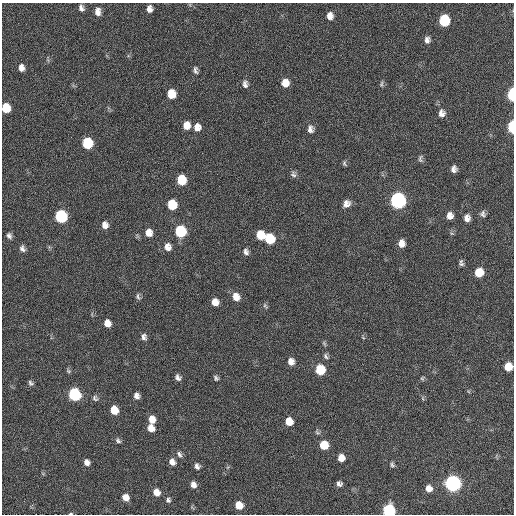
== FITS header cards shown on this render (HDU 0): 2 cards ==
NAXIS1  =                  512 / Axis length
NAXIS2  =                  512 / Axis length

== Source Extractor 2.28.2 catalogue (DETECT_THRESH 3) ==
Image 512 x 512 px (HDU 0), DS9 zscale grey, 1 PNG px = 1 image px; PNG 516 x 516 px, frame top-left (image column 1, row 512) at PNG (2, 3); no overlay
Background 19.9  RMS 5.1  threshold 15.2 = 3 sigma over >= 5 px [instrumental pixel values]
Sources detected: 87; all 87 listed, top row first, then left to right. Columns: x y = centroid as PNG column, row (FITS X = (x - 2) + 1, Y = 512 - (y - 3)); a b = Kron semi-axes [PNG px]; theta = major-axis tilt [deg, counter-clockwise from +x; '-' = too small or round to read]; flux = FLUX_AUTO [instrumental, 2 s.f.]
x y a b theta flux
81 8 8 6 -70 1300
150 9 7 6 - 1700
98 12 9 7 -87 2200
330 16 8 7 - 2300
444 20 8 7 - 20000
427 40 8 6 -89 1400
21 68 7 5 -84 1800
195 70 11 6 -82 1100
285 83 8 7 - 3700
245 84 9 6 -88 1300
381 84 9 5 84 660
171 94 8 7 - 6000
512 94 8 4 88 24000
6 108 7 6 - 7300
441 113 9 8 - 1800
187 125 8 7 - 3300
197 127 9 7 90 2600
512 127 8 4 89 23000
310 129 10 8 -89 1600
87 143 8 7 - 17000
420 159 10 6 -87 830
344 163 7 5 -77 630
454 169 6 5 - 1400
293 174 9 7 -58 1000
181 180 8 7 - 9800
398 200 9 8 - 100000
346 204 9 8 - 2100
172 205 8 7 - 10000
483 214 8 7 - 1100
61 216 8 7 - 31000
450 216 8 7 - 2300
467 218 8 7 - 1800
105 225 8 7 - 2300
180 231 8 7 - 23000
149 233 8 7 - 2900
260 235 8 7 - 6300
9 236 7 6 - 1100
270 239 8 7 - 12000
402 243 8 6 -88 2300
49 247 5 5 - 470
168 247 9 8 - 2400
22 248 9 6 -67 1300
246 252 9 6 -68 1200
461 263 7 5 -81 880
479 272 8 7 - 6600
138 297 9 5 -68 840
236 297 9 8 - 3100
215 302 7 6 - 3300
265 306 9 4 -57 620
107 323 7 6 - 2800
144 337 8 6 -82 1300
324 343 8 4 -55 540
326 356 8 6 -52 850
291 362 8 7 - 2200
508 366 7 6 - 5800
320 370 8 7 - 12000
68 371 7 5 -46 600
178 377 7 5 -56 1300
216 378 7 5 -56 760
422 378 7 5 64 550
31 383 7 5 -44 810
75 394 8 7 - 40000
136 396 6 6 - 1600
95 398 8 7 - 960
114 410 7 6 - 5400
152 419 8 6 -85 3400
289 421 7 7 - 4800
151 428 7 6 - 3200
317 432 8 6 -36 740
118 440 8 6 -50 910
324 445 7 7 - 7100
179 454 10 5 -60 1100
341 458 7 6 - 3200
87 462 7 6 - 1700
172 462 8 7 - 2000
392 464 7 5 -59 720
197 466 7 6 - 1200
453 483 8 8 - 120000
339 484 7 6 - 1200
193 485 7 6 - 1800
429 488 7 6 - 2300
156 492 7 7 - 3000
125 497 7 6 - 3000
168 500 7 6 - 830
239 505 7 6 - 5300
389 511 7 7 - 39000
71 514 5 3 - 470
At the frame edge (FLAGS 8, measured only in part): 6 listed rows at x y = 512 94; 6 108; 512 127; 508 366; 389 511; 71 514